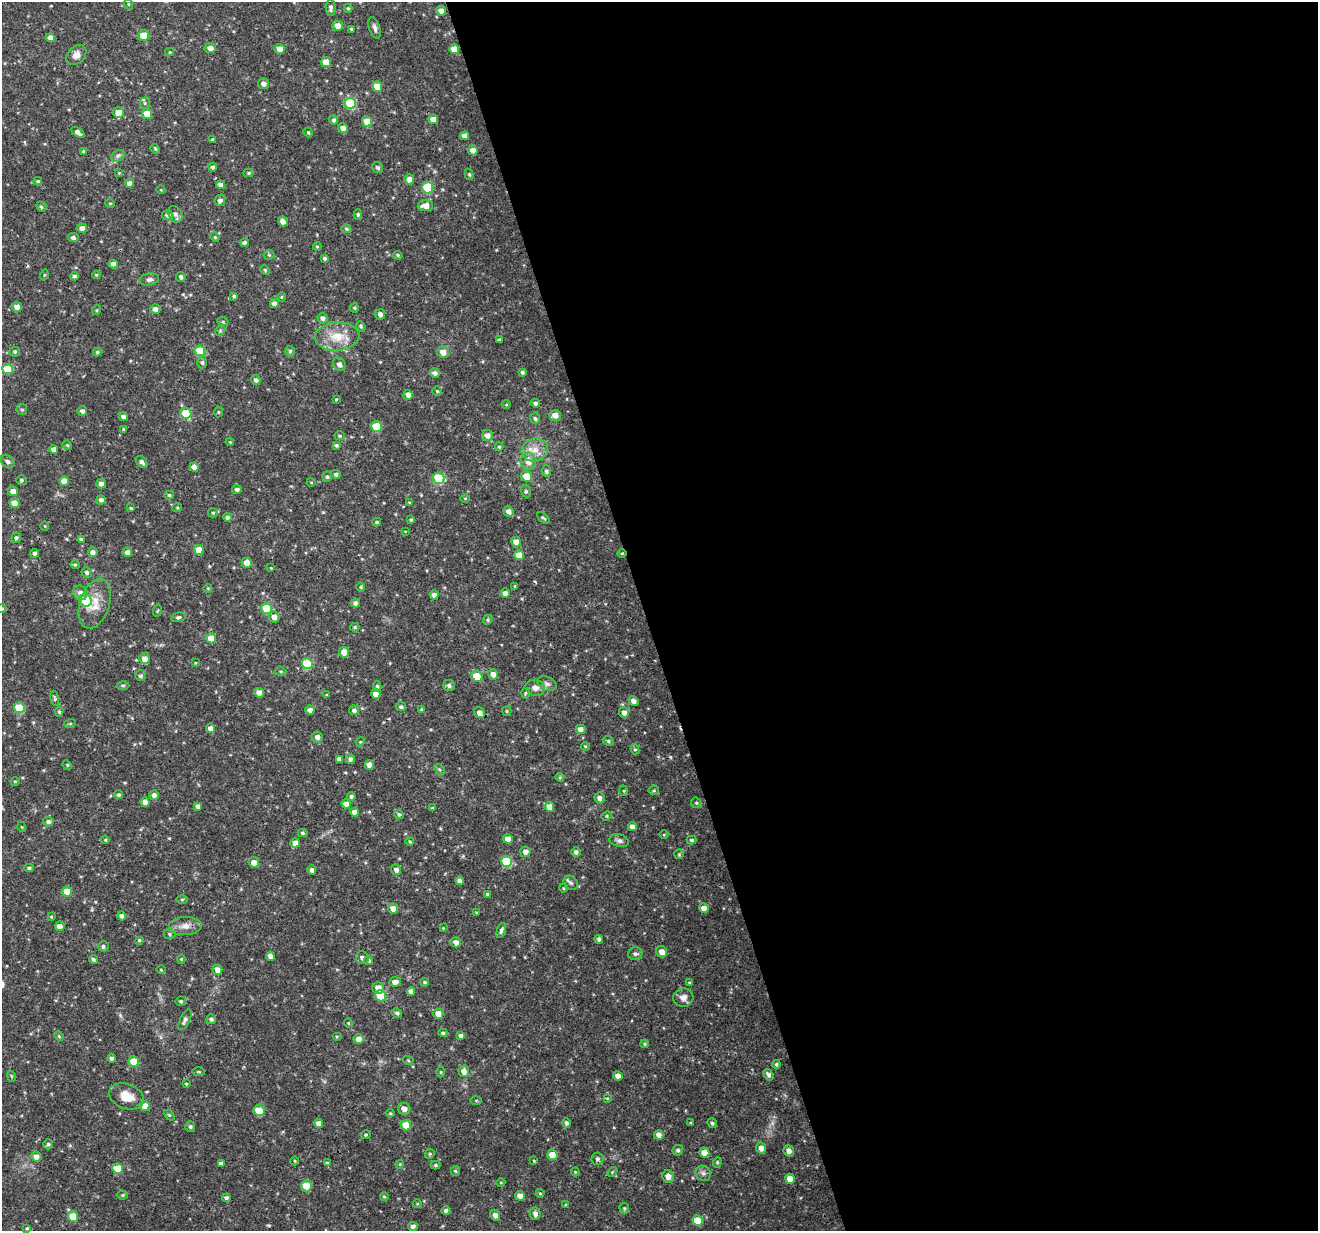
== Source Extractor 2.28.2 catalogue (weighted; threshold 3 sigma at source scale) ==
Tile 8 of 4 x 4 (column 4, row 2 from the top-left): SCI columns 3950-5265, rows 2515-3743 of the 5267 x 5079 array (HDU 1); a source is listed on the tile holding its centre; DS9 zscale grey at full resolution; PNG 1320 x 1233 px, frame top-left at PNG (2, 2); each listed source drawn as its Kron ellipse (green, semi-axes under 4 px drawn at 4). Shown black and unused: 51% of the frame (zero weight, under 3 of 4 exposures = <1% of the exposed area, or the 3 px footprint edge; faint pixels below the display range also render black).
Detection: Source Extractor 2.28.2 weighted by HDU 2 'WHT'; one run over the whole footprint, this tile lists its part. Background 0.0601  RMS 0.003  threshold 0.0137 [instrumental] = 3 sigma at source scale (4.5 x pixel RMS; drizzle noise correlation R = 1.50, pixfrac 1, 0.0396/0.0396 arcsec/px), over >= 5 px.
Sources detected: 370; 2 cosmic-ray / hot-pixel residue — neither listed nor drawn; the other 368 listed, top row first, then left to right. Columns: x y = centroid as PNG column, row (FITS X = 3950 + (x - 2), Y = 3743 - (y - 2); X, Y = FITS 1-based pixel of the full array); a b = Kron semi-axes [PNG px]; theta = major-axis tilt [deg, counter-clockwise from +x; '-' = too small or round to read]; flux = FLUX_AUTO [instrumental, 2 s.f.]
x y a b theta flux
128 4 5 3 - 0.28
331 8 8 5 -87 1.1
348 8 4 4 - 0.43
441 11 5 4 - 2
337 26 5 5 - 2.2
375 28 11 5 -72 1
351 29 3 3 - 0.37
144 35 5 5 - 5
50 38 4 4 - 1.9
210 48 5 5 - 1.9
280 49 5 5 - 2.4
454 49 5 5 - 3.9
169 52 4 4 - 0.32
76 55 11 8 44 1.8
326 62 5 5 - 3.9
263 84 5 5 - 1.2
377 86 5 5 - 4.6
145 103 5 5 - 0.46
350 103 6 5 - 16
118 113 5 5 - 3.3
147 114 5 5 - 4.5
433 119 5 4 - 2.2
333 120 4 4 - 0.63
367 121 5 5 - 3.9
343 128 5 4 - 1.7
78 132 7 3 -37 1.3
308 132 5 4 - 0.35
465 136 4 4 - 1.6
213 139 3 3 - 0.5
155 149 5 4 - 0.36
473 150 5 5 - 2.1
84 151 4 4 - 0.54
118 156 7 5 29 0.74
213 167 4 4 - 0.71
377 168 6 5 - 0.69
119 173 3 3 - 0.22
248 173 5 4 - 0.43
469 174 5 4 - 0.47
409 179 5 5 - 2.2
38 181 4 3 - 0.42
129 183 4 4 - 1.7
221 185 4 4 - 1.7
427 188 5 5 - 13
161 190 4 3 - 0.22
220 200 6 5 - 1
110 203 5 3 - 0.26
425 206 8 5 6 2.6
41 207 5 4 - 0.44
175 214 9 6 -58 0.98
358 214 5 4 - 0.52
168 215 5 4 - 0.87
283 221 5 4 - 1.8
82 228 5 4 - 2
346 229 5 4 - 0.4
215 237 5 4 - 0.35
73 238 5 4 - 0.97
244 243 5 4 - 0.7
317 246 4 4 - 0.4
269 255 5 5 - 0.45
398 255 5 4 - 0.44
324 258 3 3 - 0.57
113 264 4 4 - 1.6
265 270 5 4 - 0.34
44 275 5 3 - 0.28
96 275 4 3 - 0.35
74 276 4 4 - 0.78
181 277 5 4 - 0.76
149 279 10 6 11 0.96
234 296 4 4 - 0.47
281 297 5 3 - 0.27
274 304 4 4 - 1.5
17 307 5 5 - 1.6
354 308 4 4 - 0.38
155 309 5 5 - 1.2
97 310 5 3 - 0.29
380 314 5 5 - 1.4
322 318 5 5 - 1.1
223 322 5 3 - 0.36
361 326 5 4 - 0.46
220 331 6 4 47 0.39
337 337 22 14 4 6.4
500 340 4 3 - 0.69
200 351 5 5 - 11
290 351 5 4 - 0.53
15 352 5 5 - 0.44
97 352 4 4 - 0.43
443 352 6 5 - 2.3
202 362 6 5 - 0.54
339 364 7 6 - 1.3
7 369 5 5 - 7.6
522 372 4 3 - 0.55
435 373 5 4 - 1
256 380 5 4 - 0.96
437 391 5 4 - 0.42
408 395 5 4 - 1.6
336 399 3 2 - 0.31
535 403 4 4 - 0.79
506 405 4 3 - 0.24
22 409 6 5 - 0.51
82 411 5 4 - 1.1
218 412 5 3 - 0.32
186 413 5 5 - 9.6
555 415 6 5 - 2.3
123 417 5 4 - 1.1
535 418 5 5 - 0.56
376 426 5 5 - 10
123 429 4 4 - 0.28
487 435 5 5 - 1.6
340 436 5 4 - 0.45
230 442 4 3 - 0.27
67 445 5 4 - 0.35
336 445 4 3 - 0.53
499 447 4 4 - 0.43
54 449 4 4 - 1.6
535 450 13 11 19 3.5
528 461 9 7 -86 2.6
8 462 8 6 -45 0.72
142 462 7 4 -46 1
194 467 4 4 - 2
546 471 5 5 - 0.62
336 474 5 4 - 0.75
526 476 5 5 - 3.9
327 477 5 5 - 0.6
439 478 6 5 - 21
21 480 5 5 - 0.53
64 481 5 4 - 3.2
311 482 4 3 - 0.21
101 484 5 4 - 1.3
237 490 4 4 - 0.89
13 491 5 5 - 2.2
526 491 6 5 - 0.51
169 495 5 4 - 0.49
465 498 5 3 - 0.26
101 500 5 4 - 0.9
409 502 4 2 - 0.2
14 503 5 5 - 2.3
131 508 3 3 - 0.39
177 508 5 4 - 0.36
508 511 5 5 - 1.5
213 513 5 4 - 0.43
227 517 4 4 - 0.81
543 518 7 3 -39 0.43
411 520 4 4 - 0.41
377 522 4 3 - 0.39
45 526 5 3 - 0.22
405 531 3 2 - 0.19
16 538 5 4 - 0.65
81 539 4 3 - 0.39
516 542 5 5 - 2.5
199 550 5 5 - 4.3
93 552 5 4 - 1.6
127 552 5 4 - 1.3
35 553 4 4 - 0.86
622 553 5 3 - 0.29
519 555 5 4 - 3.8
247 563 5 5 - 2.7
75 565 5 4 - 0.36
271 568 4 3 - 0.22
87 572 5 5 - 0.73
515 586 3 3 - 0.36
361 587 4 4 - 0.32
208 588 4 3 - 0.23
80 593 7 7 - 1.7
505 593 5 4 - 1.6
434 595 4 4 - 1.2
85 600 6 6 - 10
355 603 5 4 - 1.1
95 604 25 14 71 5.7
2 608 4 4 - 0.35
267 608 5 5 - 10
157 611 6 3 70 0.28
178 617 7 4 14 0.56
274 617 6 5 - 1.9
488 620 5 4 - 0.47
355 627 4 3 - 0.44
211 638 5 5 - 4.1
344 652 5 5 - 2.9
145 659 5 5 - 2.1
195 663 4 2 - 0.23
307 664 5 5 - 16
281 671 6 4 -19 0.4
493 674 5 5 - 1.8
140 676 5 5 - 0.72
477 676 6 5 - 5.4
547 684 10 6 -25 1
123 685 6 4 -1 0.47
377 686 5 4 - 0.51
449 686 6 5 - 0.73
535 688 10 8 -16 1.6
259 693 5 4 - 2
526 693 5 3 - 0.33
376 694 5 4 - 2.5
327 695 4 3 - 0.28
55 698 8 4 -80 0.45
633 701 5 4 - 1.3
401 707 5 4 - 0.65
19 708 5 5 - 11
421 709 4 4 - 0.28
310 710 4 4 - 1.3
354 710 5 5 - 0.91
507 711 5 4 - 0.37
59 712 5 4 - 0.49
624 712 5 5 - 1.5
479 713 6 5 - 1.9
70 724 6 4 19 0.34
210 728 5 4 - 1.6
581 729 5 4 - 2.5
317 737 5 5 - 1.4
608 741 6 4 -25 0.49
360 742 5 3 - 0.29
585 746 4 3 - 0.32
635 749 5 4 - 0.41
339 759 4 4 - 0.87
350 759 5 4 - 0.74
67 765 5 4 - 0.36
369 765 5 4 - 1.8
439 769 6 4 -43 0.42
560 777 4 4 - 0.35
15 781 5 3 - 0.28
654 790 5 5 - 0.45
624 791 5 3 - 0.27
119 795 4 4 - 0.46
154 795 5 4 - 1.3
351 796 4 4 - 0.66
599 798 5 5 - 1.3
145 802 5 4 - 2
696 803 5 5 - 0.41
346 804 5 4 - 1.8
198 806 4 4 - 1.1
549 807 5 4 - 2.7
432 808 3 3 - 0.38
354 812 4 4 - 1.7
399 814 5 4 - 0.54
607 816 5 4 - 0.39
48 822 5 5 - 0.88
22 827 5 3 - 0.23
632 827 4 4 - 1.7
303 833 5 4 - 0.5
664 835 5 3 - 0.26
508 839 5 4 - 1.9
105 840 4 4 - 0.34
691 840 5 3 - 0.52
619 841 10 6 -14 0.97
410 842 4 4 - 0.31
295 843 5 4 - 1.9
525 852 5 5 - 1.7
576 852 5 5 - 0.95
679 854 5 5 - 0.36
254 862 5 5 - 1.9
507 862 6 5 - 14
29 868 4 4 - 0.62
312 870 4 4 - 0.91
396 870 5 5 - 1.3
459 881 4 4 - 1.1
571 883 8 6 -42 0.79
563 888 4 3 - 0.24
67 892 5 5 - 5.2
487 894 4 3 - 0.36
182 899 5 3 - 0.36
393 908 5 5 - 2.3
704 908 5 5 - 1.9
477 913 4 3 - 0.26
122 916 4 4 - 1.1
51 917 4 3 - 0.31
60 926 5 5 - 1.8
185 926 16 9 2 2.5
443 928 4 4 - 0.26
501 930 8 4 69 0.81
169 934 6 5 - 0.48
599 939 4 3 - 0.69
139 940 4 4 - 0.38
456 942 5 4 - 1.6
103 946 5 5 - 0.69
662 952 6 5 - 1.9
635 954 7 6 - 0.74
270 956 5 4 - 1.5
362 958 6 6 - 1.2
93 959 4 3 - 0.62
181 959 4 4 - 0.3
369 960 5 4 - 0.67
161 970 5 3 - 0.27
217 970 5 5 - 1.8
395 982 6 4 5 1.6
425 982 4 3 - 0.37
689 983 3 3 - 0.32
378 988 6 5 - 2.5
411 991 4 4 - 1.4
381 996 6 5 - 11
683 998 10 9 - 1.8
181 1001 5 4 - 0.53
397 1013 5 4 - 0.61
438 1014 5 5 - 2.6
211 1019 5 5 - 0.88
185 1020 11 4 64 0.92
348 1023 4 4 - 0.27
443 1033 4 4 - 0.55
59 1036 5 4 - 0.32
337 1036 5 3 - 0.33
461 1036 4 4 - 1.2
358 1039 5 5 - 2.1
645 1044 4 3 - 0.38
112 1058 4 4 - 0.92
408 1060 5 3 - 0.32
134 1061 5 5 - 5.9
776 1064 4 4 - 0.48
464 1071 6 5 - 1.9
199 1072 6 3 -1 0.33
441 1072 5 3 - 0.32
768 1075 6 4 -56 0.97
11 1076 6 3 -71 0.32
618 1076 5 4 - 1.7
186 1084 4 3 - 0.28
126 1096 18 12 -20 4.8
607 1098 4 3 - 0.27
476 1100 6 4 0 0.33
144 1106 5 5 - 3.9
404 1109 6 6 - 1.6
259 1110 5 5 - 7.2
390 1113 4 4 - 0.33
169 1115 6 4 -44 0.36
319 1123 4 4 - 1.8
566 1123 4 4 - 0.78
691 1123 4 3 - 0.32
712 1123 5 4 - 0.61
406 1125 5 5 - 5.4
190 1127 5 5 - 0.59
366 1134 5 3 - 0.34
659 1135 5 4 - 1.7
48 1144 5 5 - 0.61
761 1148 5 5 - 1.8
678 1150 5 5 - 0.67
789 1151 5 5 - 1.5
704 1153 5 5 - 3.2
430 1154 5 4 - 0.43
552 1155 5 5 - 5.1
36 1157 5 5 - 1.8
597 1159 6 6 - 0.77
295 1161 4 3 - 0.26
534 1161 3 3 - 0.28
717 1162 5 4 - 0.4
221 1163 4 3 - 0.8
327 1163 4 4 - 0.33
400 1164 4 3 - 0.26
436 1165 5 4 - 0.38
118 1169 5 5 - 6.4
455 1171 5 4 - 0.36
575 1172 4 4 - 0.3
612 1172 5 4 - 0.36
703 1173 8 7 - 0.98
668 1176 6 5 - 2
790 1179 5 5 - 3.7
501 1182 4 3 - 0.23
306 1186 5 5 - 9.1
540 1193 4 4 - 0.33
123 1195 5 4 - 0.42
520 1196 5 5 - 2
384 1197 4 3 - 0.36
227 1198 4 4 - 0.87
417 1204 4 3 - 0.26
566 1205 4 4 - 0.51
624 1208 5 5 - 0.42
446 1211 4 4 - 0.75
535 1214 6 5 - 1.1
495 1215 5 5 - 1.3
73 1216 5 5 - 6.6
698 1221 5 5 - 7.7
413 1226 5 4 - 0.98
27 1228 4 3 - 0.34
Overlapping masked pixels (flux is a lower limit): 1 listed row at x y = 622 553
Isophote crosses this tile's border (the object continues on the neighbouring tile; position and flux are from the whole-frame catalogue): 1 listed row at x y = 2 608